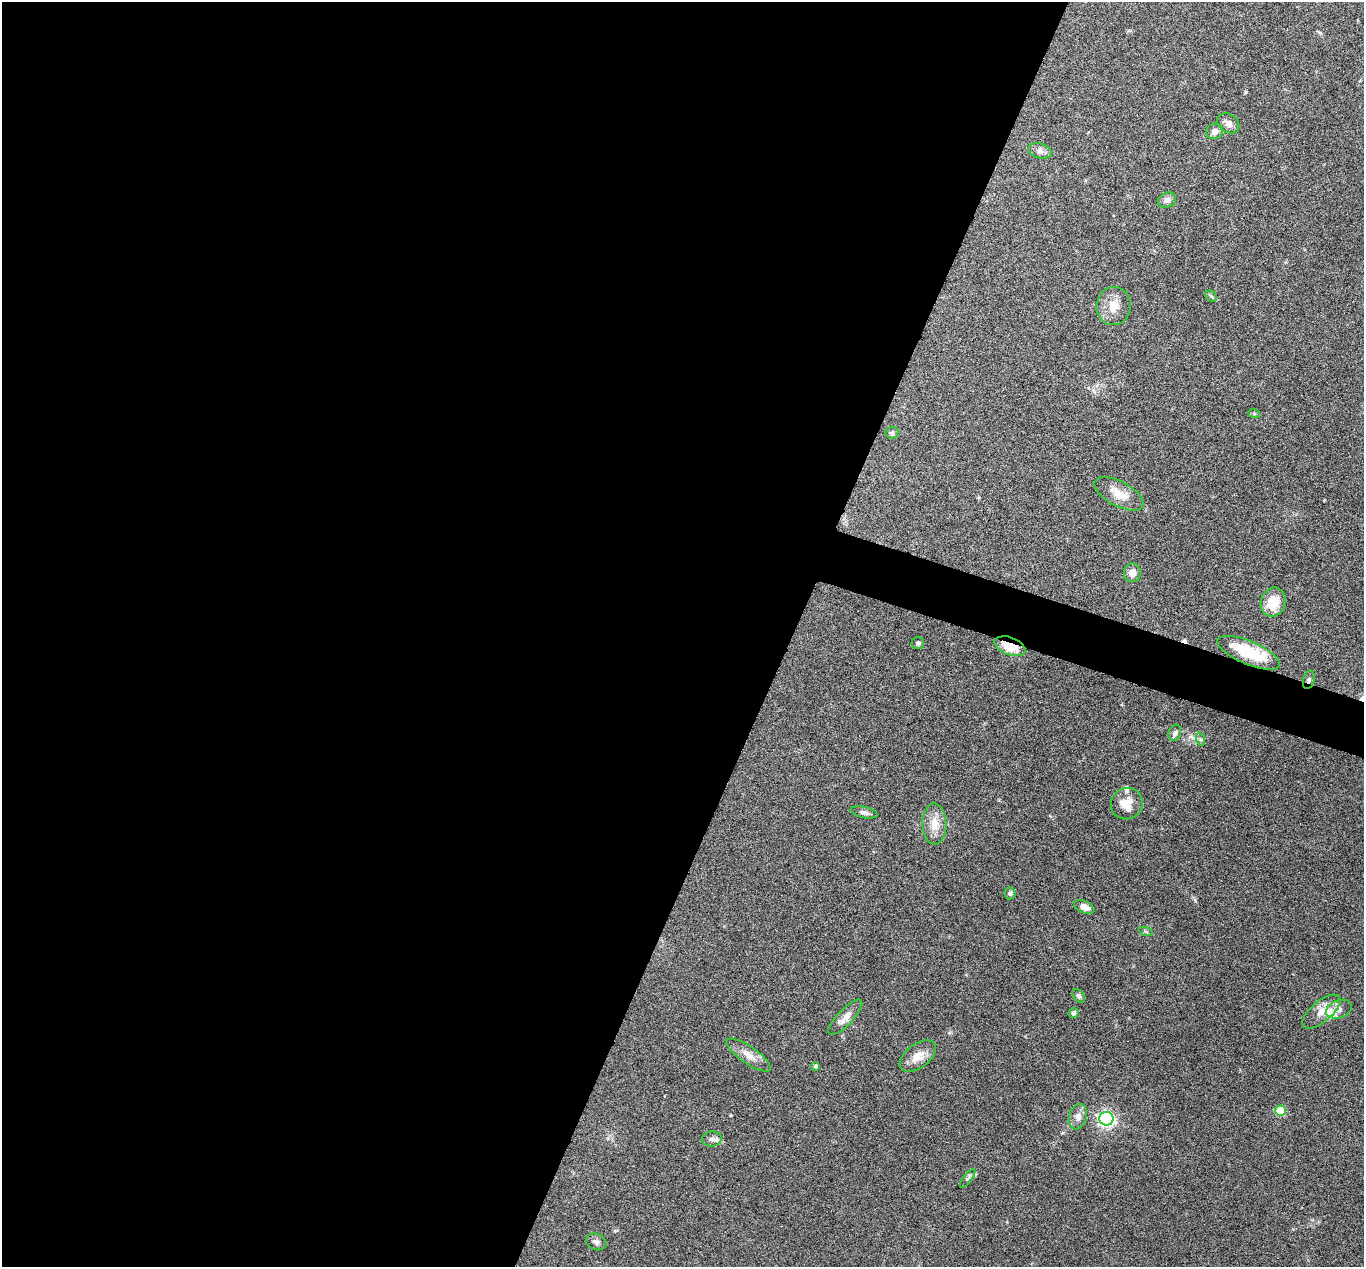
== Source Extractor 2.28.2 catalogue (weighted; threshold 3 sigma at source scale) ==
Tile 5 of 4 x 4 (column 1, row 2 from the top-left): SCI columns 1-1362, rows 2667-3931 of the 5447 x 5464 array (HDU 1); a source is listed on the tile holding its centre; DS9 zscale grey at full resolution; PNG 1366 x 1269 px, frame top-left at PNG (2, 2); each listed source drawn as its Kron ellipse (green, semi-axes under 4 px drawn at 4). Shown black and unused: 60% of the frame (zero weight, under 4 of 8 exposures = <1% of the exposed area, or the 3 px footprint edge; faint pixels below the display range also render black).
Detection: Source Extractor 2.28.2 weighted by HDU 2 'WHT'; one run over the whole footprint, this tile lists its part. Background 0.06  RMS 0.0038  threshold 0.0155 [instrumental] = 3 sigma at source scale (4.09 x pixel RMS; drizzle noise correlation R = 1.36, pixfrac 0.8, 0.05/0.05 arcsec/px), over >= 5 px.
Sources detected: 42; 1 cosmic-ray / hot-pixel residue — neither listed nor drawn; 4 inside a brighter listed object's ellipse — not listed separately; the other 37 listed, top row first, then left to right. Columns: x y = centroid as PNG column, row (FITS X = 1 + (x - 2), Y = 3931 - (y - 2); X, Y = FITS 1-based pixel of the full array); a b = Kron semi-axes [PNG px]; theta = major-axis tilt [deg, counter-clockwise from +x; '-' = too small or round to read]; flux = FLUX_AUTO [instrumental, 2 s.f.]
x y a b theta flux
1228 123 12 9 -36 2
1215 131 8 7 - 1.7
1040 151 12 7 -16 1.6
1167 200 9 7 23 1.5
1211 296 6 4 -44 0.53
1114 306 19 17 85 5.1
1254 413 6 4 -19 0.38
892 433 6 5 - 0.84
1119 494 27 12 -28 5.7
1132 573 9 8 - 2.4
1273 602 15 12 70 7.5
918 643 6 6 - 0.67
1010 646 16 8 -20 8.6
1249 653 33 11 -23 16
1309 680 9 5 75 0.91
1175 733 8 6 69 0.99
1200 739 7 4 -71 0.62
1127 804 16 15 - 5.9
864 812 13 5 -13 1.4
934 824 20 12 -89 5.2
1010 893 6 5 - 0.7
1084 907 11 6 -23 2.6
1146 932 7 4 -20 0.51
1079 996 8 5 -50 0.77
1339 1009 13 9 20 2
1321 1012 23 10 40 4.2
1073 1013 5 5 - 0.98
845 1017 23 8 47 3.3
748 1055 26 8 -35 3.9
918 1056 21 11 38 4.4
815 1066 4 4 - 0.63
1280 1111 5 5 - 15
1078 1117 13 9 75 2.3
1106 1119 7 7 - 110
712 1139 10 7 8 1.5
968 1178 11 4 52 0.8
596 1242 10 8 -19 1.4
Overlapping masked pixels (flux is a lower limit): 3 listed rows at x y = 1010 646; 1249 653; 1309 680
Unlisted compact peaks at least as high as the median listed source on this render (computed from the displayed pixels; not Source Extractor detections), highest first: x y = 1246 92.